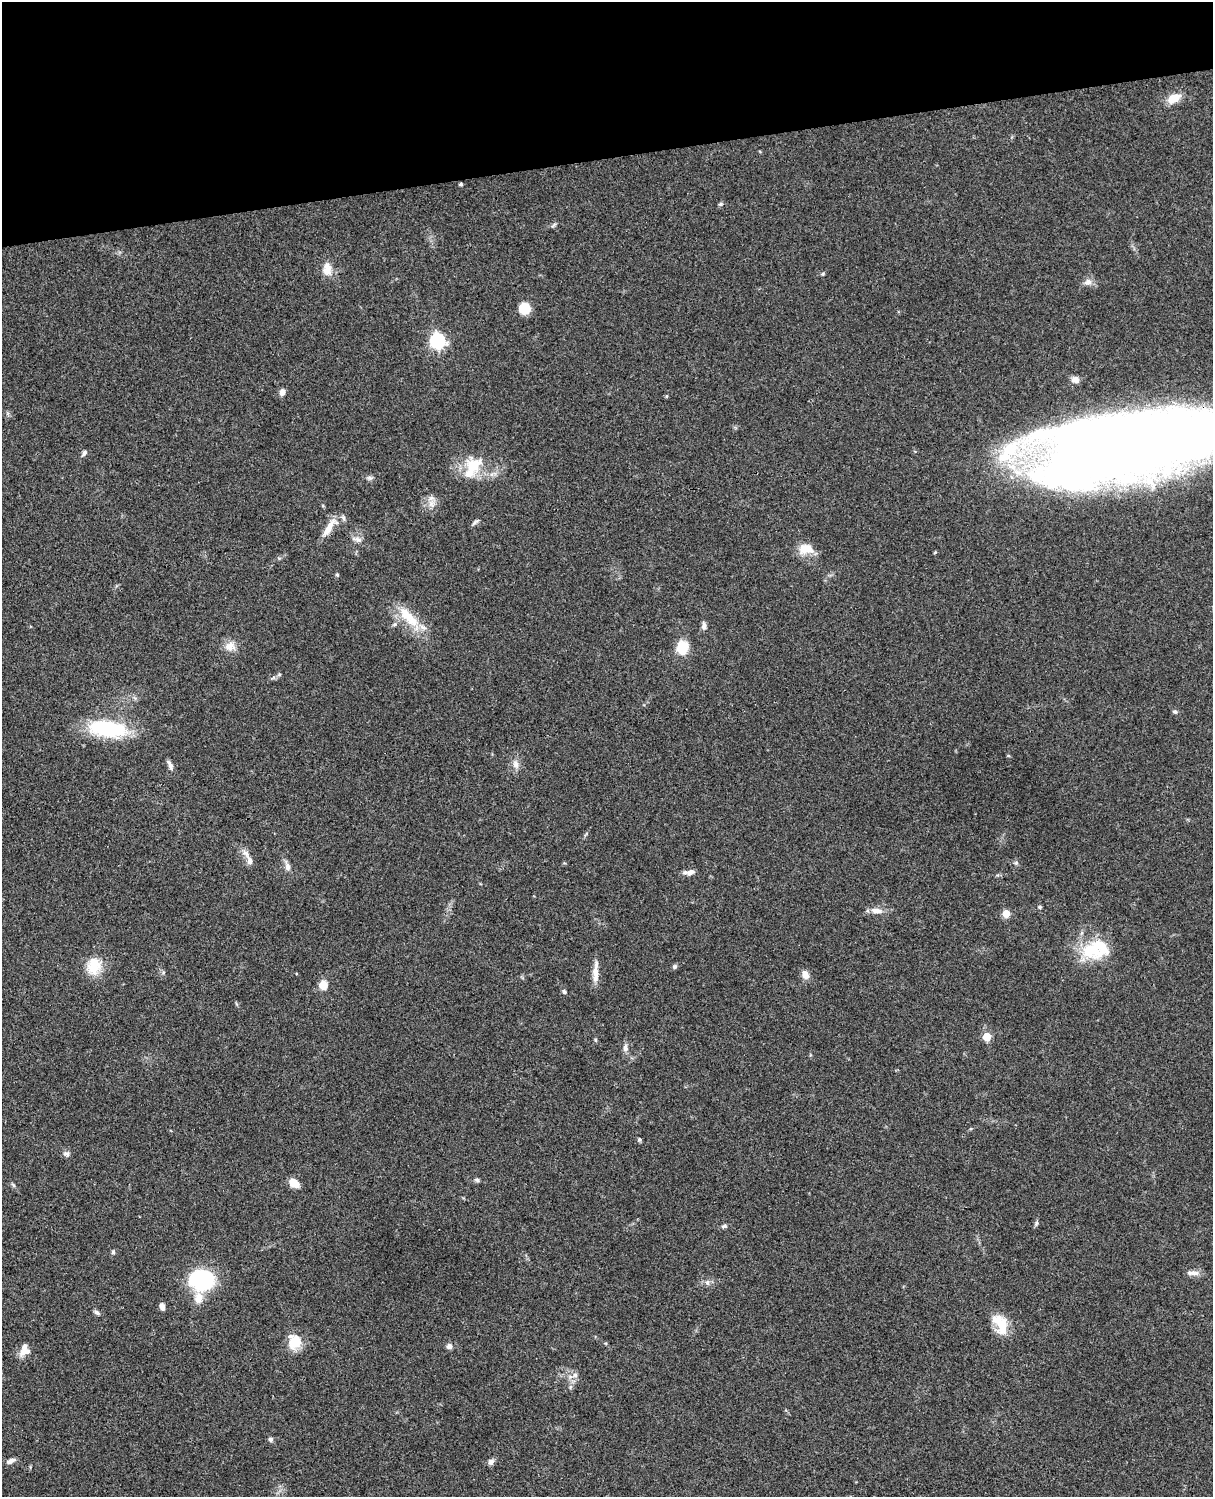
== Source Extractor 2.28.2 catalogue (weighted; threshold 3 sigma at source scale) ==
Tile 3 of 4 x 3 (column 3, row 1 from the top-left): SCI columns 2545-3755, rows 3266-4760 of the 5086 x 4923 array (HDU 1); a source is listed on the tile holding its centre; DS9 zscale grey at full resolution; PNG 1215 x 1499 px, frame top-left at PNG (2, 2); no overlay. Shown black and unused: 10% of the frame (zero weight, under 3 of 4 exposures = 6% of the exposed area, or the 3 px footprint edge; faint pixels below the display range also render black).
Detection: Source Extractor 2.28.2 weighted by HDU 2 'WHT'; one run over the whole footprint, this tile lists its part. Background 0.0761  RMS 0.0059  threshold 0.0264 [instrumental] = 3 sigma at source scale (4.5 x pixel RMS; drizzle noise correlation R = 1.50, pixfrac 1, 0.05/0.05 arcsec/px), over >= 5 px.
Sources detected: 75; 1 inside a brighter object's white glare — not listed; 5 inside a brighter listed object's ellipse — not listed separately; the other 69 listed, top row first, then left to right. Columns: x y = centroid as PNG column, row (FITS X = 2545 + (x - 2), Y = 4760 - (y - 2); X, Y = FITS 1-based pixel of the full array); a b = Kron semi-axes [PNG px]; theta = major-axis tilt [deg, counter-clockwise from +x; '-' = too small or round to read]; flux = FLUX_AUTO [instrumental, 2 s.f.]
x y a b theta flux
1173 98 16 10 23 8.3
461 184 3 3 - 1.1
720 204 6 5 - 0.89
554 225 9 3 34 1
327 269 18 12 -86 6.6
1088 282 11 8 22 3.1
524 309 11 10 - 11
437 341 7 6 - 140
1075 380 9 7 -16 3.3
282 392 8 6 71 2.6
667 396 5 3 - 0.58
1126 446 171 53 10 1100
84 453 9 5 52 1.5
473 466 26 20 64 17
370 478 8 6 -1 1.5
431 498 10 7 16 2.7
475 522 11 4 37 1.3
329 527 29 8 54 8
358 540 11 6 -11 2.4
806 549 18 12 0 9.7
935 552 5 3 - 0.53
337 575 5 4 - 0.67
408 617 39 14 -45 18
704 626 9 6 -88 2.2
230 646 14 12 15 5.5
682 647 12 10 85 16
279 674 5 5 - 0.8
1175 712 7 5 -41 1.1
108 729 45 18 -7 42
516 764 13 8 -79 3.5
170 765 14 5 -64 2.1
250 861 13 7 -75 3
1016 863 6 5 - 1
288 867 10 7 -78 2.7
690 872 11 7 20 3.1
1040 907 4 4 - 0.82
876 911 14 8 -7 4.5
1006 913 5 5 - 13
1091 950 30 26 8 27
94 966 23 18 76 14
675 966 6 5 - 1.2
595 973 27 7 90 5.8
805 975 10 8 -68 4.2
323 985 9 8 - 6.5
564 992 5 5 - 1
987 1037 5 5 - 17
595 1040 6 4 -89 0.73
625 1048 10 7 -86 2.6
639 1139 5 5 - 0.94
66 1154 10 6 -19 1.7
477 1180 7 5 -17 1.2
294 1183 11 8 -38 6.9
13 1185 7 4 -53 0.89
1036 1223 8 4 82 1
724 1226 8 5 12 1.3
113 1252 6 5 - 0.93
1193 1273 18 5 -1 3.1
202 1280 26 21 -2 47
707 1283 8 6 -89 1.7
162 1307 8 5 -74 2.7
97 1312 8 5 -32 1.4
1001 1324 25 14 -65 15
294 1342 15 13 -82 13
449 1346 7 6 - 2.4
25 1351 18 9 20 4.8
575 1375 6 6 - 1.8
271 1439 6 6 - 1.4
10 1461 11 6 24 2.4
491 1462 9 7 38 2
Overlapping masked pixels (flux is a lower limit): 1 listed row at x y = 1126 446
Isophote crosses this tile's border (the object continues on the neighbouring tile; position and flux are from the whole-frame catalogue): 1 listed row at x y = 1126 446